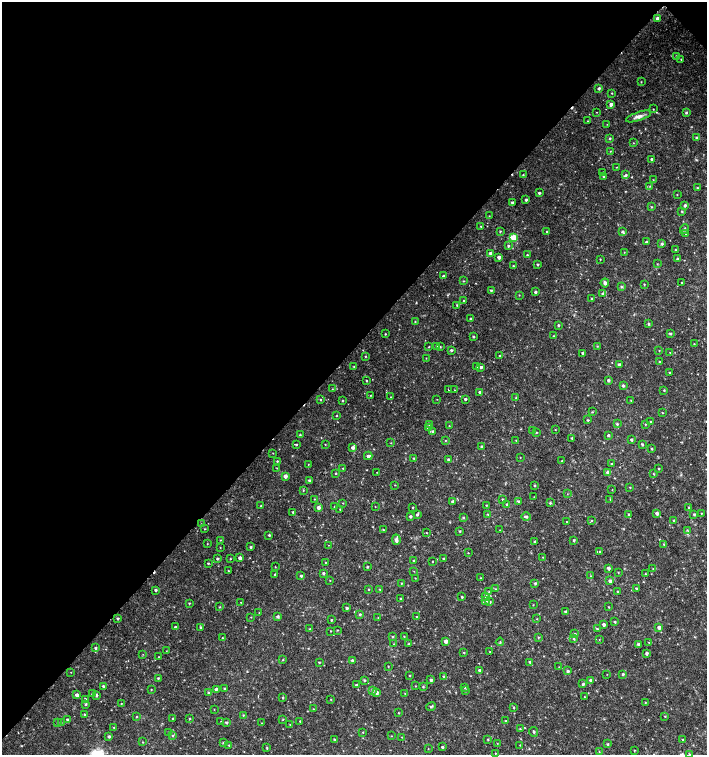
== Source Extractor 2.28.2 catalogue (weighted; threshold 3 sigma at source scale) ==
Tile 2 of 4 x 4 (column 2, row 1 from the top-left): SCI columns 1636-3044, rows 4518-6023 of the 6025 x 6032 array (HDU 1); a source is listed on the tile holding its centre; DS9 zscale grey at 2 x 2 block average (1 PNG px = mean of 2 x 2 image px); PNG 709 x 757 px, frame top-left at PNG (2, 2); each listed source drawn as its Kron ellipse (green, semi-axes under 4 px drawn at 4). Shown black and unused: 46% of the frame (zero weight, under 2 of 3 exposures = <1% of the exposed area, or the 3 px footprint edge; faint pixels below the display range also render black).
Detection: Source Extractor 2.28.2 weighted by HDU 2 'WHT'; one run over the whole footprint, this tile lists its part. Background 0.0176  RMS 0.0034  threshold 0.0152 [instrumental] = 3 sigma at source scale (4.5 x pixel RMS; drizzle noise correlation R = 1.50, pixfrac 1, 0.0396/0.0396 arcsec/px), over >= 5 px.
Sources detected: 389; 4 cosmic-ray / hot-pixel residue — neither listed nor drawn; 1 coinciding with a brighter row at this scale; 4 inside a brighter listed object's ellipse — not listed separately; the other 380 listed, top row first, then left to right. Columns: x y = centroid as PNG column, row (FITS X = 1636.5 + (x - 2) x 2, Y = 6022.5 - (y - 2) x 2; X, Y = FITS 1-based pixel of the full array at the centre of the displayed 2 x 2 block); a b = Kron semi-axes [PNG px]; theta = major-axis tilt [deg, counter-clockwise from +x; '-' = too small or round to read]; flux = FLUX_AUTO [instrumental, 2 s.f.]
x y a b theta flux
657 19 3 3 - 2.9
677 56 4 3 - 0.92
681 59 2 2 - 0.48
641 82 2 2 - 0.44
599 88 3 2 - 1.4
612 93 2 2 - 0.49
611 104 3 3 - 2.8
653 109 2 2 - 0.34
597 112 2 2 - 0.25
686 113 2 2 - 1.1
639 116 13 4 19 4
587 121 2 2 - 0.27
607 124 2 2 - 0.28
696 138 2 2 - 1.2
610 139 2 2 - 0.88
633 143 2 2 - 0.34
610 151 3 2 - 0.46
652 159 2 2 - 1.1
616 167 2 2 - 0.32
603 172 2 2 - 0.5
523 175 2 2 - 0.53
626 175 3 3 - 1.1
604 176 3 2 - 1.6
653 180 2 2 - 0.36
650 186 3 2 - 0.4
697 188 3 2 - 0.56
539 193 2 2 - 1.3
677 195 2 2 - 0.38
526 200 2 2 - 1.2
512 203 2 2 - 1.4
685 205 3 2 - 1.6
651 207 2 2 - 0.6
682 211 3 2 - 0.81
489 216 2 2 - 0.33
481 226 3 2 - 0.48
684 229 5 2 - 0.82
500 231 3 2 - 0.69
547 231 2 2 - 0.46
623 232 3 3 - 1.2
686 234 2 2 - 0.5
513 237 3 3 - 25
646 242 2 2 - 1.2
662 244 4 3 - 1.2
508 246 3 3 - 1.1
675 250 3 2 - 0.61
624 252 2 2 - 0.35
490 253 3 2 - 1.5
527 255 2 2 - 0.86
499 257 2 2 - 2.9
600 259 2 2 - 0.5
678 259 2 2 - 1
538 264 2 2 - 0.89
657 264 3 2 - 0.44
513 266 2 2 - 0.75
444 276 2 2 - 1.5
463 281 3 2 - 0.52
605 283 4 3 - 2.4
682 283 2 2 - 0.41
644 284 2 2 - 0.47
621 286 3 3 - 0.7
491 290 3 2 - 0.91
535 292 3 2 - 1.3
603 294 3 3 - 1.2
519 295 2 2 - 0.38
592 299 2 2 - 1.4
463 301 2 2 - 0.59
457 305 4 2 - 0.58
471 319 2 2 - 1.4
415 321 3 2 - 0.43
649 324 3 3 - 0.98
558 325 2 2 - 0.88
670 333 3 2 - 1.2
385 334 2 2 - 0.57
553 336 2 2 - 0.5
473 337 2 2 - 0.93
694 344 2 2 - 0.41
437 346 3 2 - 0.98
597 346 2 2 - 0.48
429 347 2 2 - 0.5
440 347 3 2 - 0.62
451 350 3 2 - 1.2
659 351 3 2 - 0.33
670 352 2 2 - 0.28
582 353 2 2 - 1.1
365 356 3 2 - 0.51
500 356 2 2 - 1.2
426 358 2 2 - 0.33
660 362 2 2 - 0.85
619 365 2 2 - 2.3
354 366 3 2 - 0.33
477 366 3 3 - 0.83
481 367 3 3 - 1.8
670 373 2 2 - 0.77
608 380 3 3 - 1.5
367 381 2 2 - 0.66
623 386 3 2 - 1.3
332 389 2 2 - 0.31
448 390 2 2 - 0.41
454 390 2 2 - 0.31
664 390 3 2 - 0.65
480 392 2 2 - 1.2
370 395 2 2 - 0.33
391 397 2 2 - 0.3
516 398 2 2 - 0.54
320 399 3 2 - 0.63
437 399 2 2 - 0.26
465 399 2 2 - 1.2
342 400 3 2 - 0.58
631 400 3 2 - 0.49
592 412 3 2 - 0.51
662 413 2 2 - 0.43
337 416 3 2 - 0.48
588 420 3 2 - 0.67
651 422 2 2 - 1.1
617 424 3 2 - 0.97
646 424 3 2 - 0.56
429 425 3 2 - 0.68
449 426 2 2 - 0.39
428 428 3 3 - 1.5
533 430 2 2 - 0.37
555 430 2 2 - 0.32
433 432 3 2 - 1.3
536 432 2 2 - 0.6
300 435 3 3 - 0.84
608 435 2 2 - 1.2
572 438 3 2 - 0.98
445 440 2 2 - 0.42
516 440 3 2 - 0.46
631 440 2 2 - 1.2
391 443 2 2 - 0.35
296 444 3 2 - 0.84
325 444 2 2 - 0.32
642 444 3 2 - 1.1
353 447 2 2 - 2.7
482 447 3 2 - 2.3
651 449 2 2 - 0.85
273 453 2 2 - 0.31
368 456 4 3 - 2.2
520 457 2 2 - 0.28
414 458 3 2 - 1.2
448 459 2 2 - 1.4
277 461 2 2 - 0.67
562 461 2 2 - 0.53
308 464 2 2 - 0.34
611 464 2 2 - 0.86
277 468 3 2 - 0.35
343 468 2 2 - 0.4
659 469 2 2 - 0.6
377 472 2 2 - 0.27
608 472 3 3 - 2.8
336 473 2 2 - 0.49
653 474 3 2 - 0.4
285 476 3 3 - 3.6
309 480 3 2 - 1
395 485 2 2 - 0.32
535 486 2 2 - 0.83
630 487 2 2 - 0.45
303 490 3 2 - 0.49
612 490 2 2 - 0.31
567 494 2 2 - 0.33
534 497 2 2 - 0.3
314 499 2 2 - 0.36
502 499 2 2 - 0.72
610 499 3 2 - 0.46
518 501 3 3 - 0.96
453 502 2 2 - 3.3
343 503 3 2 - 0.33
550 503 3 3 - 0.94
507 504 3 2 - 1.1
486 505 2 2 - 0.41
261 506 2 2 - 0.95
334 507 2 2 - 0.38
375 507 2 2 - 0.28
413 507 2 2 - 0.58
689 507 3 2 - 0.56
318 508 3 3 - 2.9
340 509 2 2 - 0.46
293 512 2 2 - 0.84
657 513 3 2 - 2.4
701 513 2 2 - 0.51
417 514 3 2 - 1.2
488 514 3 2 - 0.6
628 514 2 2 - 0.75
694 514 3 2 - 1
410 516 2 2 - 1.5
526 517 5 3 - 1.5
463 518 3 2 - 0.95
592 520 2 2 - 0.51
674 520 3 2 - 0.94
566 521 2 2 - 0.3
201 524 2 2 - 0.41
204 529 3 2 - 0.34
383 530 2 2 - 0.72
500 530 2 2 - 0.33
687 530 4 2 - 0.53
460 531 2 2 - 0.72
426 533 2 2 - 0.34
269 535 2 2 - 0.92
220 540 2 2 - 0.42
396 540 5 3 - 2.8
574 540 3 2 - 1
535 541 2 2 - 0.94
207 544 2 2 - 0.33
664 544 3 2 - 0.51
328 545 2 2 - 0.23
220 547 2 2 - 0.37
251 547 3 2 - 1
600 551 2 2 - 0.42
468 553 2 2 - 0.35
543 557 2 2 - 0.36
240 558 2 2 - 2.5
217 559 2 2 - 1.3
230 559 2 2 - 0.52
443 559 2 2 - 1.1
414 560 3 2 - 0.81
432 561 2 2 - 0.48
325 562 3 2 - 0.39
208 563 2 2 - 0.84
275 567 2 2 - 0.38
367 567 2 2 - 0.86
608 568 3 2 - 2.5
653 569 2 2 - 0.42
228 571 2 2 - 0.44
414 571 2 2 - 0.29
618 572 2 2 - 0.42
323 573 3 2 - 1.3
275 574 2 2 - 0.67
645 574 2 2 - 0.34
301 576 2 2 - 1.2
590 576 2 2 - 0.39
415 578 2 2 - 0.31
481 578 3 2 - 0.42
330 580 2 2 - 0.34
610 581 2 2 - 3.1
401 583 2 2 - 0.55
535 583 3 3 - 1
636 588 3 2 - 0.73
369 589 2 2 - 0.46
380 589 3 2 - 0.52
495 589 3 2 - 0.45
156 590 2 2 - 1.3
489 592 3 2 - 0.58
618 592 2 2 - 1.2
485 596 3 3 - 1.5
462 597 2 2 - 0.83
401 599 2 2 - 1.3
486 600 3 3 - 3
241 602 2 2 - 0.29
490 602 3 3 - 0.88
189 603 2 2 - 0.65
533 605 2 2 - 0.32
220 607 3 2 - 0.53
608 607 2 2 - 0.44
347 608 2 2 - 1.4
259 612 2 2 - 0.31
565 612 2 2 - 1.7
360 614 3 3 - 0.92
251 617 2 2 - 0.38
278 617 3 2 - 1.3
416 617 2 2 - 0.44
118 618 2 2 - 1.2
378 618 2 2 - 0.3
537 619 2 2 - 0.31
331 620 3 2 - 0.65
615 622 3 2 - 0.76
604 624 2 2 - 2.2
175 627 2 2 - 1.2
201 627 3 2 - 0.78
659 627 3 3 - 2.6
310 629 2 2 - 0.5
597 629 4 2 - 0.88
337 630 3 2 - 0.4
330 631 2 2 - 0.41
575 634 3 3 - 0.85
404 636 2 2 - 0.45
392 637 3 2 - 0.8
538 637 3 2 - 0.57
222 638 2 2 - 0.35
574 639 3 2 - 0.66
599 639 3 2 - 0.34
446 641 3 3 - 4
500 642 4 2 - 0.7
649 642 3 2 - 0.42
394 644 3 2 - 0.42
409 644 2 2 - 0.88
638 644 3 3 - 1.1
95 648 4 3 - 1.1
166 651 2 2 - 0.28
490 652 2 2 - 0.37
464 653 3 2 - 0.52
647 653 3 2 - 1.7
143 654 2 2 - 0.35
159 657 2 2 - 0.29
283 660 2 2 - 0.51
352 660 3 3 - 0.98
319 662 2 2 - 0.63
530 662 3 2 - 1.6
388 666 2 2 - 0.39
559 667 3 2 - 0.32
480 670 3 2 - 2.2
568 671 2 2 - 1.8
71 672 2 2 - 0.26
607 674 2 2 - 0.28
623 674 3 2 - 1.1
410 675 2 2 - 0.64
443 676 3 2 - 0.74
158 678 2 2 - 0.82
364 680 3 2 - 0.92
431 680 2 2 - 1.3
591 680 3 3 - 2.9
583 684 3 2 - 0.96
356 685 3 2 - 0.98
103 686 2 2 - 1.1
415 686 2 2 - 0.35
423 687 3 3 - 0.7
465 687 3 2 - 0.97
151 689 2 2 - 0.38
216 689 3 2 - 1.5
224 689 2 2 - 0.84
373 690 4 3 - 1.5
465 690 3 2 - 0.55
209 693 4 3 - 0.79
376 693 3 3 - 2.3
405 693 3 2 - 0.51
92 694 3 3 - 0.79
77 695 2 2 - 3.6
96 695 3 3 - 1.5
283 697 3 2 - 0.69
585 697 2 2 - 0.32
86 699 2 2 - 1.4
331 699 2 2 - 0.34
645 702 3 2 - 0.44
121 703 2 2 - 0.3
86 704 4 3 - 0.89
431 707 5 2 - 0.84
513 707 2 2 - 0.69
214 709 2 2 - 0.31
313 709 2 2 - 0.42
398 713 2 2 - 0.46
84 714 2 2 - 0.63
243 715 3 2 - 0.64
665 716 2 2 - 0.5
136 717 3 2 - 0.51
189 718 2 2 - 0.55
67 719 2 2 - 0.71
173 719 2 2 - 0.91
283 719 2 2 - 0.56
300 721 2 2 - 0.68
506 721 2 2 - 0.72
221 722 2 2 - 0.33
58 723 3 2 - 0.53
61 723 3 2 - 0.35
226 723 2 2 - 1.2
262 723 2 2 - 0.38
290 725 3 2 - 0.4
114 727 2 2 - 0.36
520 729 3 2 - 0.56
169 732 2 2 - 0.65
363 732 2 2 - 0.48
534 732 5 2 - 0.97
109 736 2 2 - 1.3
172 736 3 3 - 0.76
391 736 2 2 - 0.35
402 737 2 2 - 0.41
334 739 3 2 - 0.64
488 740 3 2 - 0.62
682 740 2 2 - 0.63
142 742 2 2 - 0.34
223 743 3 3 - 0.86
497 743 2 2 - 0.35
608 744 3 3 - 0.76
229 745 2 2 - 0.41
520 745 2 2 - 0.42
442 747 2 2 - 1.4
267 748 3 2 - 0.62
428 749 2 2 - 0.3
634 750 2 2 - 0.49
599 752 3 2 - 0.55
495 753 2 2 - 0.47
690 754 3 2 - 0.65
Isophote crosses this tile's border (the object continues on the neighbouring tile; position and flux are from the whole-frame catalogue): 1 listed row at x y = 690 754
Diffuse or blended objects may show on this block-average render without a row.